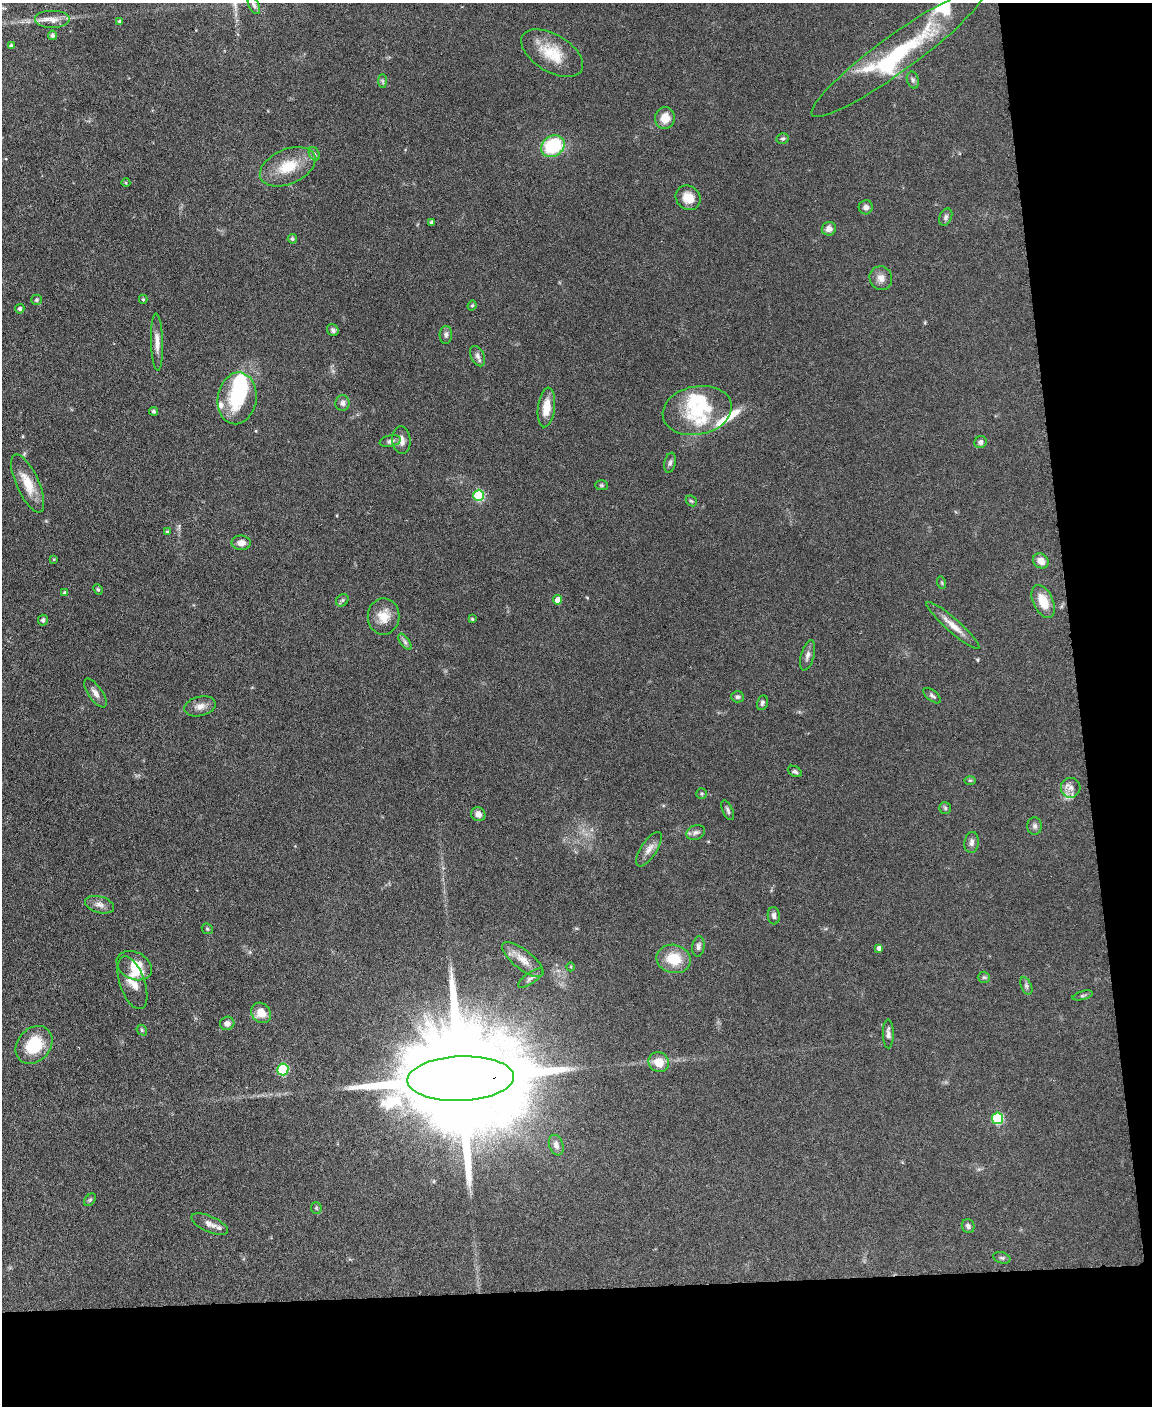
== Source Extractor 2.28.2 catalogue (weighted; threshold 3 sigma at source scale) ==
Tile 12 of 4 x 3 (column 4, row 3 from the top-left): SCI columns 3454-4603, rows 241-1644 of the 4605 x 4580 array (HDU 1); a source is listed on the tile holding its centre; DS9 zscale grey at full resolution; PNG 1154 x 1408 px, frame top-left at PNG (2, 3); each listed source drawn as its Kron ellipse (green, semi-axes under 4 px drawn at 4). Shown black and unused: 15% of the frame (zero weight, under 3 of 6 exposures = <1% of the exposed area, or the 3 px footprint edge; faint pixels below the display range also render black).
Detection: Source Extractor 2.28.2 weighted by HDU 2 'WHT'; one run over the whole footprint, this tile lists its part. Background 0.0896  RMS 0.0041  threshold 0.017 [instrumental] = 3 sigma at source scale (4.09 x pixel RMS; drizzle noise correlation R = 1.36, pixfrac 0.8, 0.05/0.05 arcsec/px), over >= 5 px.
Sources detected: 114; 5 inside a brighter object's white glare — neither listed nor drawn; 5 inside a brighter listed object's ellipse — not listed separately; the other 104 listed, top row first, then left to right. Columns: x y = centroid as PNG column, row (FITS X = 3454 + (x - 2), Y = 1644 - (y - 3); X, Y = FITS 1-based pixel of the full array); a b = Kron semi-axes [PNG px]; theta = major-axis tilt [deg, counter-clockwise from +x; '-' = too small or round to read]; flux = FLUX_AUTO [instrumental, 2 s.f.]
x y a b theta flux
254 5 9 5 -64 0.95
52 20 18 9 0 3.4
120 21 3 3 - 0.71
53 35 5 4 - 0.96
11 46 4 4 - 0.89
552 53 34 18 -31 12
897 53 105 18 36 40
913 80 8 6 -75 1
382 81 7 4 -89 0.66
665 118 11 9 80 5.2
783 139 6 5 - 0.71
553 146 12 10 33 25
314 154 7 5 -60 0.83
288 167 29 17 23 11
126 183 4 4 - 0.42
688 198 13 11 -41 5.3
866 207 7 7 - 1.4
946 217 9 6 67 1.1
431 222 3 3 - 0.75
829 229 7 7 - 1.9
292 239 5 4 - 0.79
881 278 12 11 - 2.7
143 299 4 4 - 0.56
36 300 5 5 - 0.78
472 305 5 3 - 0.52
20 309 5 4 - 0.96
333 330 6 5 - 0.97
446 335 9 6 87 1.1
157 342 28 6 -88 3.5
477 356 11 6 -64 1.6
237 398 26 19 81 20
342 403 8 7 - 1.5
546 407 20 8 83 6.1
153 411 4 4 - 0.75
697 411 35 24 11 21
401 440 14 9 -85 2.8
390 441 10 5 11 1.3
981 442 6 6 - 1.3
670 463 10 5 77 1
28 483 31 11 -66 8.1
601 485 6 5 - 0.57
479 495 6 5 - 28
691 501 6 5 - 0.59
167 532 4 4 - 0.59
241 543 9 7 -2 2.6
54 559 4 3 - 0.32
1041 561 8 7 - 3.6
942 583 6 4 -72 0.49
98 589 6 4 -66 0.52
65 593 4 4 - 0.99
342 600 7 5 44 0.77
558 600 4 4 - 3.5
1043 601 17 10 -66 8.1
384 616 18 16 -90 6.1
472 619 3 3 - 0.45
43 620 5 5 - 1.1
953 625 35 7 -41 4.9
405 642 9 4 -55 1.1
808 655 15 6 75 1.9
95 693 17 7 -55 2.3
932 696 10 5 -38 1
738 697 6 5 - 0.86
762 703 8 5 76 1
200 706 16 9 14 2.9
795 771 7 5 -30 0.93
970 780 6 4 0 0.51
1071 788 10 10 - 2.6
702 794 5 5 - 0.54
945 808 6 5 - 0.67
728 810 11 5 -66 1
478 814 7 6 - 2.2
1035 826 9 7 89 1.3
696 832 9 7 20 1.4
972 842 10 7 82 1.5
649 849 20 8 57 2.9
100 905 15 8 -17 2.3
774 916 8 6 -86 1.3
207 929 6 5 - 0.56
698 946 10 6 83 1.3
879 948 4 4 - 1.4
674 959 17 14 -12 10
523 960 25 9 -39 4.9
134 966 18 13 -27 7.9
571 967 4 3 - 0.32
984 977 6 5 - 0.69
531 978 15 5 36 1.4
132 983 28 12 -71 5.8
1026 986 9 5 -66 0.96
1083 995 10 3 15 0.71
261 1013 11 9 -51 5.3
227 1023 7 6 - 1.9
142 1030 6 4 -49 0.59
888 1034 14 5 -90 1.7
34 1045 21 16 49 15
659 1062 10 9 - 5.7
283 1069 6 5 - 30
461 1079 53 22 2 22000
997 1118 6 5 - 27
556 1145 10 7 -71 2
90 1200 7 4 53 0.6
316 1208 6 5 - 0.57
210 1224 20 8 -23 2.8
968 1226 7 6 - 1.1
1002 1258 9 5 -17 0.84
Overlapping masked pixels (flux is a lower limit): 1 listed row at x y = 461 1079